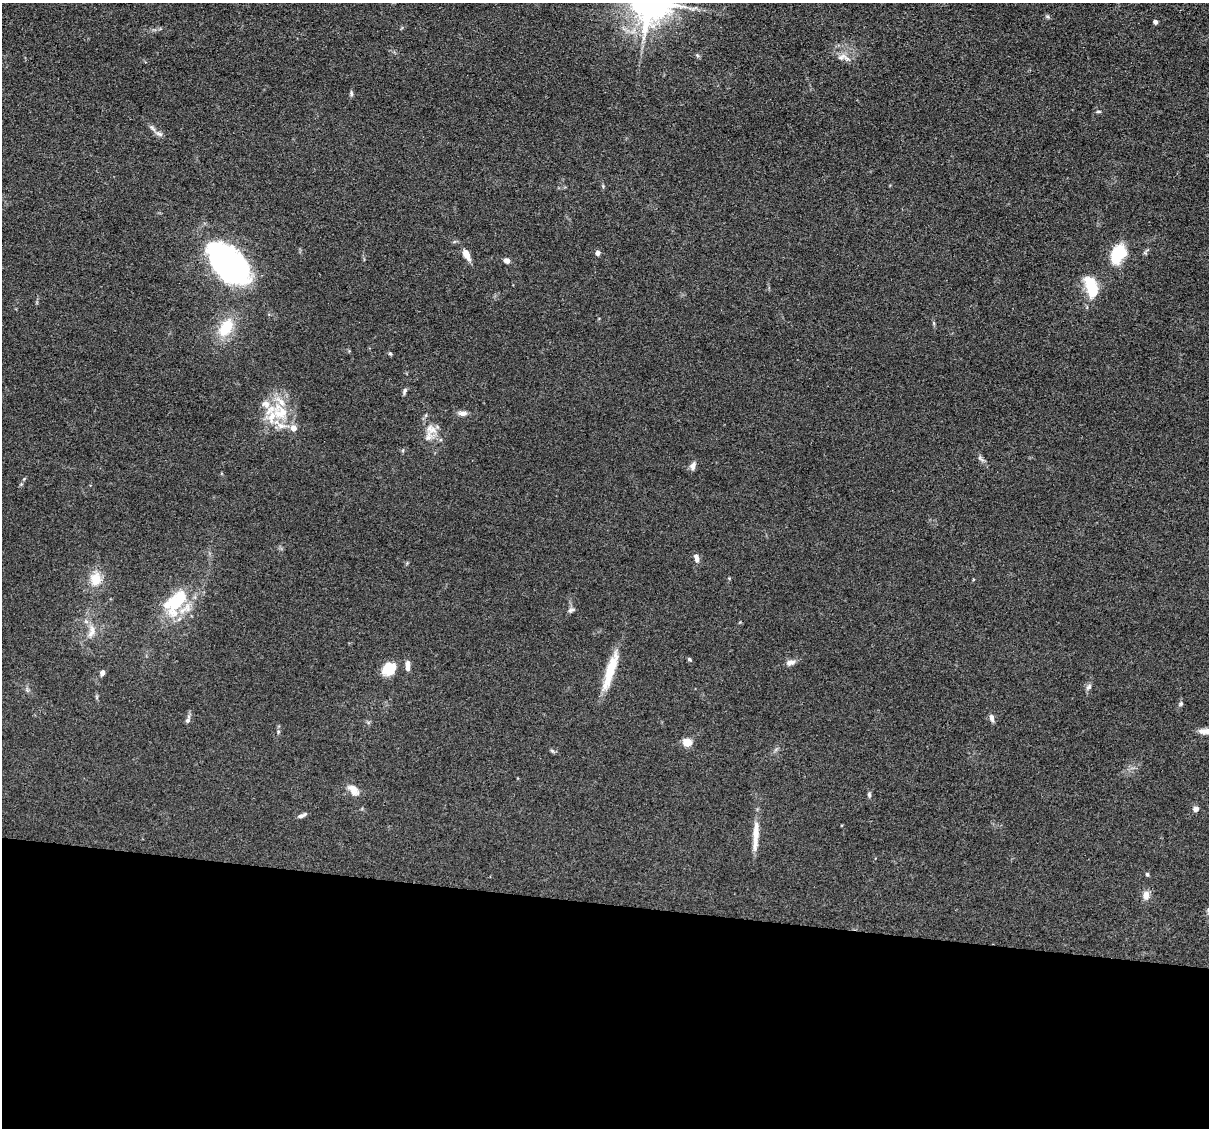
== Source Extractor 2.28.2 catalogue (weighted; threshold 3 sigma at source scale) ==
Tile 14 of 4 x 4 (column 2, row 4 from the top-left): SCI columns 1208-2414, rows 233-1358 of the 4830 x 4851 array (HDU 1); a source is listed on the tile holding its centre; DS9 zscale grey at full resolution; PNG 1211 x 1130 px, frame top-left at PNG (2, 3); no overlay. Shown black and unused: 20% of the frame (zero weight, under 3 of 4 exposures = <1% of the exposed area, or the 3 px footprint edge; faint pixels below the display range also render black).
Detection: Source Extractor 2.28.2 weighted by HDU 2 'WHT'; one run over the whole footprint, this tile lists its part. Background 0.067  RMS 0.0061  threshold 0.0275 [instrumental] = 3 sigma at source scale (4.5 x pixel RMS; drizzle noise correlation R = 1.50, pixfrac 1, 0.05/0.05 arcsec/px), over >= 5 px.
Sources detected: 54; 7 inside a brighter listed object's ellipse — not listed separately; the other 47 listed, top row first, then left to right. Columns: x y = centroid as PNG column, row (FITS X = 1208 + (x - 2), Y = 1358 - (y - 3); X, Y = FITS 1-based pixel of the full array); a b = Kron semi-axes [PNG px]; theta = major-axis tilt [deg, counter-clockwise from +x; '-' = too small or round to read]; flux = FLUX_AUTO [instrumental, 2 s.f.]
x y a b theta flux
1047 17 6 4 -44 0.94
1155 22 4 4 - 1.6
841 57 15 7 24 3.9
351 93 9 4 -85 1
1098 111 7 3 8 0.77
159 134 10 5 -24 2
598 253 6 6 - 1.8
466 254 12 6 -62 6.3
1118 254 21 13 64 24
507 261 6 5 - 3.2
228 264 44 25 -45 150
1092 287 24 12 -68 20
226 328 22 13 56 20
390 354 5 4 - 0.75
405 391 8 5 68 1.4
281 413 27 21 -36 22
463 413 12 6 0 3
426 415 6 4 71 0.83
431 429 16 11 -25 6.6
981 459 13 4 -38 1.6
693 466 11 6 70 2.7
696 558 11 6 -78 2.6
729 578 4 4 - 0.52
95 579 15 12 87 11
177 601 43 20 60 31
571 610 10 5 18 1.5
92 631 20 8 74 5.3
689 659 6 5 - 0.89
790 662 12 6 13 2.9
407 666 14 5 -90 3
389 669 14 13 - 13
610 671 48 9 72 19
102 673 6 5 - 2.6
1089 687 9 5 45 1.7
1181 704 6 5 - 1
992 718 11 6 -76 2.1
188 720 12 5 72 2.1
278 732 6 4 72 0.77
687 742 5 5 - 24
552 751 7 4 -20 0.89
353 790 17 10 -45 5.1
869 794 7 5 -75 1.1
1196 809 7 6 - 2.2
302 815 11 4 23 1.9
756 832 34 8 88 9.1
1147 874 5 4 - 0.93
1146 895 10 8 83 4.1